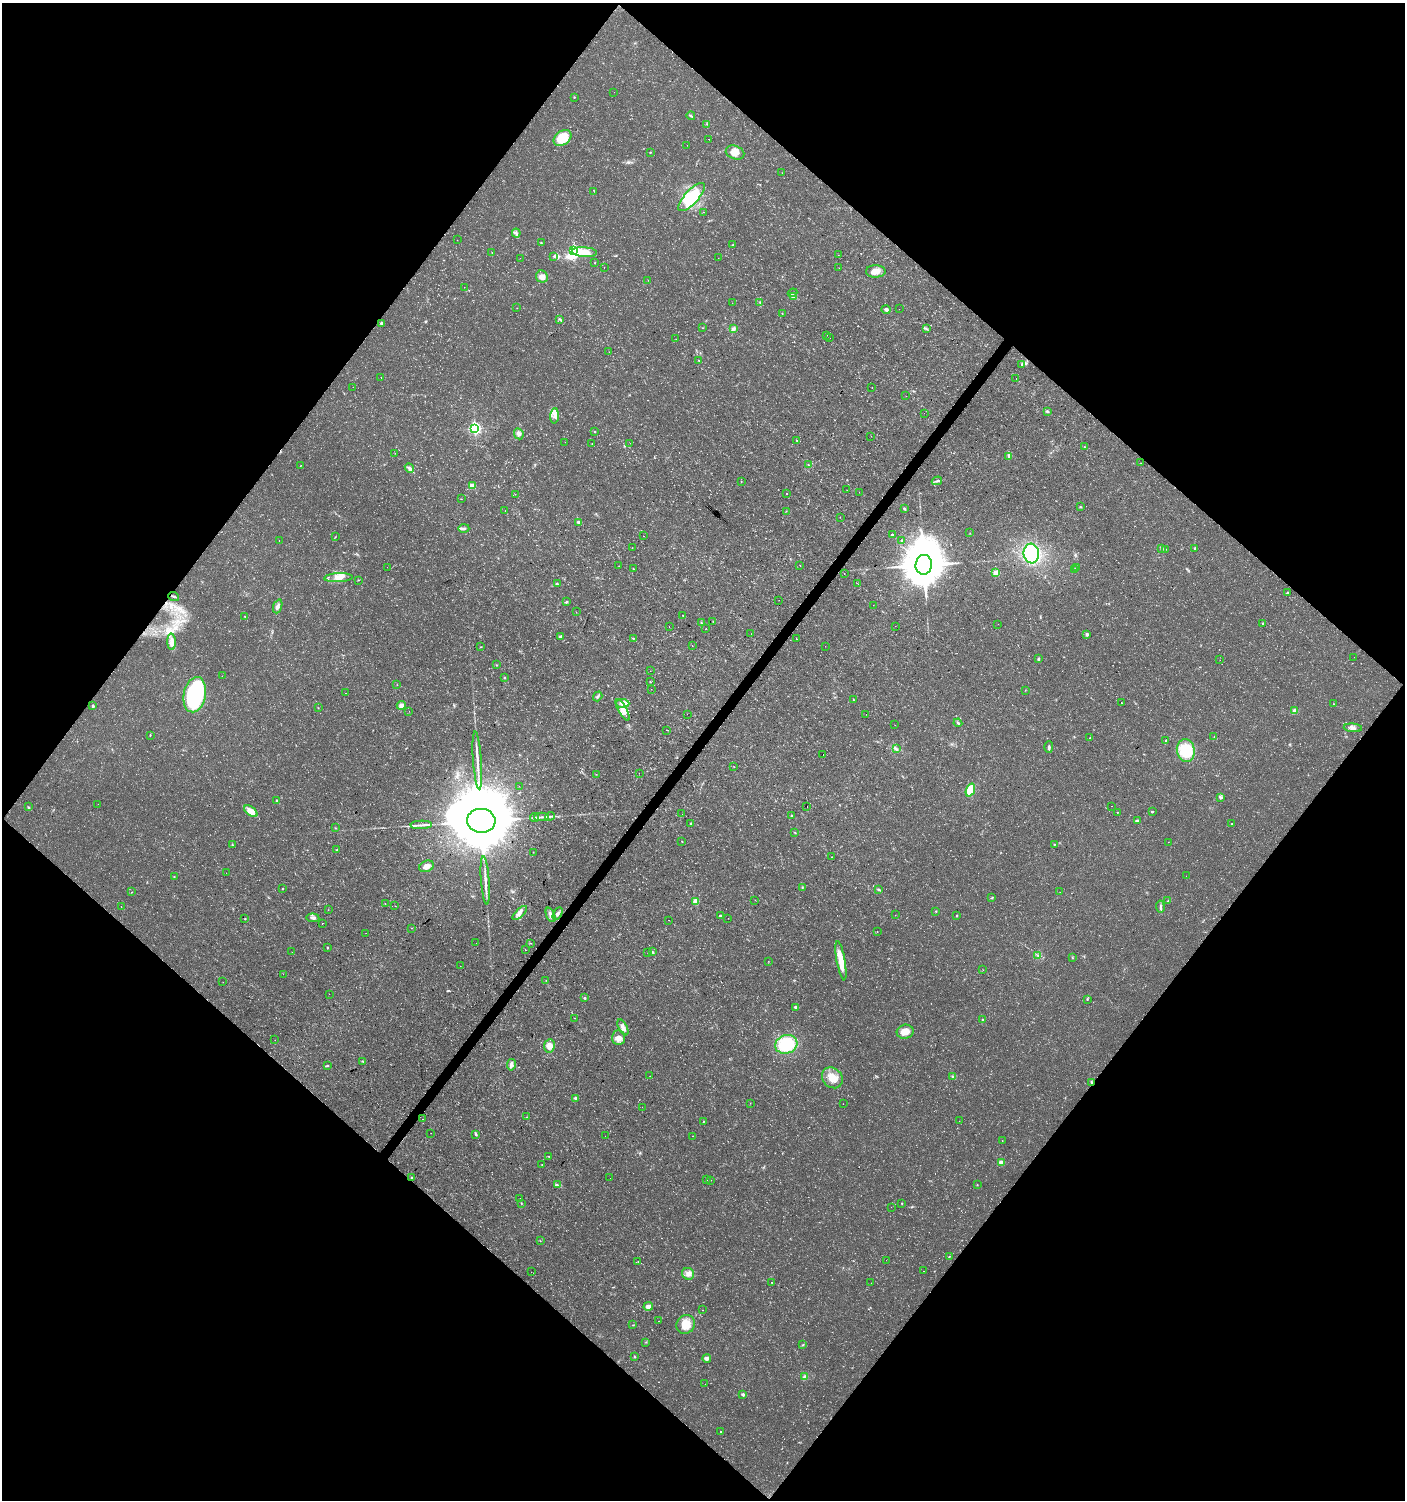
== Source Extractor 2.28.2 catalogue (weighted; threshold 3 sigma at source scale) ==
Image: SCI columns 241-5849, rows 2-5991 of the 6029 x 6004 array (HDU 1 of 3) = the unmasked area's bounding box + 8 px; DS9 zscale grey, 4 x 4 block average (1 PNG px = mean of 4 x 4 image px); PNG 1407 x 1502 px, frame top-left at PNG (2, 3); each listed source drawn as its Kron ellipse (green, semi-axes under 4 px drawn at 4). Shown black and unused: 50% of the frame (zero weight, under 3 of 4 exposures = <1% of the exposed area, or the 3 px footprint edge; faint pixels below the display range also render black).
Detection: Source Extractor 2.28.2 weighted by HDU 2 'WHT'. Background 0.0176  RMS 0.0035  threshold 0.0156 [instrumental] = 3 sigma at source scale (4.5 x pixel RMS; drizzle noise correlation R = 1.50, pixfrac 1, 0.0396/0.0396 arcsec/px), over >= 5 px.
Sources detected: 371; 5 too faint to see at this stretch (4 x 4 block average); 5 inside a brighter object's white glare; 19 cosmic-ray / hot-pixel residue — neither listed nor drawn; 3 coinciding with a brighter row at this scale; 13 inside a brighter listed object's ellipse — not listed separately; the other 326 listed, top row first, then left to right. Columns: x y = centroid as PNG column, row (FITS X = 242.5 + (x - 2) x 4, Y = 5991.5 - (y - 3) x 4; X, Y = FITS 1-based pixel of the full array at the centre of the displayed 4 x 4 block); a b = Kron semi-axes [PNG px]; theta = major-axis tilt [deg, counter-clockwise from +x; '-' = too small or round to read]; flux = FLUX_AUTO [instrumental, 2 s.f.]
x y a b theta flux
614 92 2 2 - 0.36
574 97 2 2 - 1.1
691 116 4 2 - 2.4
707 124 2 2 - 0.84
562 138 10 7 36 59
709 139 2 2 - 0.52
687 145 2 2 - 0.33
650 152 2 2 - 1.7
735 153 9 6 -22 22
782 173 2 2 - 0.34
594 191 2 2 - 0.83
691 197 18 7 48 92
703 212 2 2 - 1.8
516 233 4 3 - 4.4
457 240 2 2 - 0.26
541 243 3 2 - 1
733 245 3 2 - 1.2
574 250 2 2 - 210
492 252 2 2 - 0.58
585 252 12 5 -4 36
838 255 2 2 - 0.4
554 256 2 2 - 1.7
520 258 2 2 - 0.52
718 258 2 2 - 0.61
595 263 2 2 - 1
604 268 2 2 - 2.9
839 268 2 2 - 0.34
876 271 10 6 1 20
542 277 6 6 - 11
648 280 2 2 - 0.43
464 287 2 2 - 0.5
792 293 5 2 - 2.2
793 296 4 2 - 3.9
760 302 2 2 - 1.2
732 303 2 2 - 0.35
517 308 2 2 - 0.37
886 309 5 3 - 5.1
899 309 2 2 - 0.34
782 313 2 2 - 0.78
560 319 4 2 - 2.9
381 323 3 2 - 3.5
702 328 2 2 - 0.76
926 328 3 2 - 1.9
733 329 3 2 - 2.9
827 335 2 2 - 1.3
829 338 2 2 - 2.4
676 339 2 2 - 0.29
609 352 2 2 - 0.29
699 361 2 2 - 1.3
1022 364 2 2 - 1.2
381 377 2 2 - 0.87
1016 379 2 2 - 1.3
353 387 2 2 - 0.38
872 388 2 2 - 0.77
906 396 2 2 - 0.36
1047 411 2 2 - 6.8
924 413 2 2 - 2.2
555 416 8 4 88 11
475 428 2 2 - 490
595 432 2 2 - 1.6
519 434 6 4 -65 7.1
871 436 2 2 - 0.52
797 441 2 2 - 2.4
565 442 2 2 - 0.33
592 443 2 2 - 0.61
630 443 2 2 - 0.69
1085 447 2 2 - 1.5
395 454 2 2 - 0.37
1009 457 2 2 - 0.92
1141 463 2 2 - 0.52
808 464 2 2 - 0.62
301 466 2 2 - 0.54
409 468 5 4 - 6.8
937 481 5 2 - 3.5
741 482 2 2 - 0.67
472 486 4 3 - 18
846 490 2 2 - 0.34
859 492 2 2 - 0.93
515 494 2 2 - 0.37
787 494 2 2 - 0.84
461 499 2 2 - 0.48
1080 507 2 2 - 1.6
904 509 3 2 - 2.9
505 511 2 2 - 0.62
786 511 2 2 - 0.53
840 517 2 2 - 1.9
578 522 3 2 - 4.1
464 528 5 3 - 4.5
970 533 2 2 - 0.56
892 535 2 2 - 5.8
643 536 2 2 - 0.61
335 537 2 2 - 0.92
279 540 2 2 - 0.9
901 540 2 2 - 1.3
632 548 2 2 - 0.35
1195 548 2 2 - 6.6
1162 549 4 2 - 2.4
1165 549 3 2 - 1.1
1031 553 10 7 -83 160
800 565 2 2 - 0.73
924 565 10 8 84 8700
619 566 2 2 - 0.57
387 567 2 2 - 0.28
1076 568 2 2 - 1.7
633 569 2 2 - 1.1
1074 569 3 2 - 1.2
996 573 2 2 - 67
844 574 2 2 - 0.39
338 578 14 4 3 19
358 580 2 2 - 1.2
557 584 2 2 - 1
858 584 2 2 - 0.34
1288 592 2 2 - 0.82
174 596 5 2 - 2.6
779 600 2 2 - 0.69
567 601 3 2 - 2.1
873 605 2 2 - 0.51
278 606 7 3 69 6.6
576 612 2 2 - 0.53
683 615 2 2 - 0.6
245 616 2 2 - 1.1
713 622 3 2 - 1.3
701 623 3 2 - 1.7
1263 623 2 2 - 1.5
998 624 2 2 - 0.39
669 626 2 2 - 0.35
895 626 2 2 - 0.4
706 629 2 2 - 1.3
751 634 2 2 - 0.93
1087 634 3 3 - 3.9
560 637 4 3 - 3.8
633 638 2 2 - 1.3
796 639 2 2 - 1.6
172 642 8 4 -88 11
692 646 2 2 - 1.1
825 646 2 2 - 2.1
481 647 2 2 - 0.78
1354 657 2 2 - 0.48
1038 659 3 2 - 2.2
1220 660 2 2 - 0.83
496 665 2 2 - 1.1
650 671 2 2 - 0.31
222 676 2 2 - 0.27
504 677 3 2 - 1.6
650 682 2 2 - 0.97
397 685 2 2 - 0.48
651 689 2 2 - 0.37
1025 690 2 2 - 0.63
345 693 2 2 - 1.1
195 695 18 11 78 270
598 696 5 3 - 3.5
853 700 2 2 - 1.6
1121 702 2 2 - 1.3
623 703 6 4 -3 19
1334 704 2 2 - 0.87
401 705 4 4 - 9.6
93 706 3 2 - 2.9
318 708 2 2 - 0.97
623 710 12 4 -61 17
409 711 2 2 - 0.28
1295 711 2 2 - 44
687 714 2 2 - 0.45
866 714 2 2 - 0.53
958 723 4 2 - 2.6
895 725 2 2 - 0.31
1353 728 9 3 -5 7.5
666 730 2 2 - 0.53
150 735 2 2 - 1.3
1214 737 2 2 - 0.86
1090 738 2 2 - 1.4
1166 741 2 2 - 1.7
1049 747 6 3 89 4.6
896 749 3 2 - 3.2
1186 751 11 9 -79 70
823 754 2 2 - 2.8
477 761 29 2 -86 20
734 767 2 2 - 0.28
639 773 2 2 - 0.32
596 774 2 2 - 0.52
519 786 2 2 - 0.48
970 790 7 4 70 55
1220 798 3 2 - 2.6
277 801 3 2 - 2.9
98 804 2 2 - 0.25
807 806 2 2 - 12
1111 806 2 2 - 0.35
29 807 3 2 - 1.2
251 811 8 4 -37 26
1152 811 2 2 - 1.8
1117 812 2 2 - 0.87
682 814 2 2 - 0.61
791 815 2 2 - 1.2
550 816 4 2 - 3.1
534 817 4 2 - 2.5
541 817 7 2 1 5.8
481 821 14 12 -3 22000
1137 821 4 2 - 2.6
691 823 2 2 - 1.7
1232 824 2 2 - 3.2
421 825 10 2 2 8.6
335 828 2 2 - 0.67
795 832 2 2 - 1.3
682 841 2 2 - 0.91
1168 842 2 2 - 0.36
1054 844 2 2 - 1.6
233 845 3 2 - 0.99
337 850 3 2 - 3
533 852 2 2 - 0.58
832 857 2 2 - 1.4
426 866 7 5 24 11
226 873 2 2 - 0.26
1186 876 2 2 - 0.79
174 877 4 2 - 1.1
485 880 24 2 -86 18
802 887 3 2 - 1.6
283 888 2 2 - 1.5
879 890 3 2 - 2
132 892 2 2 - 0.51
1060 892 2 2 - 0.37
992 898 4 2 - 1.5
755 900 2 2 - 0.51
696 901 2 2 - 71
1168 901 2 2 - 0.96
385 903 2 2 - 0.74
395 906 2 2 - 0.4
121 907 2 2 - 0.46
1160 907 6 2 -81 4.5
328 910 2 2 - 1
936 911 2 2 - 1.1
520 913 9 4 44 10
558 914 7 3 61 5.7
551 915 7 3 -67 8.9
895 915 2 2 - 0.5
720 916 2 2 - 4.5
957 916 2 2 - 1.4
245 918 2 2 - 0.98
313 918 6 3 -6 6.6
728 918 2 2 - 0.33
668 920 2 2 - 0.38
322 923 2 2 - 3.2
412 928 2 2 - 0.4
877 932 2 2 - 0.45
366 933 2 2 - 0.51
476 943 2 2 - 0.36
530 943 2 2 - 0.85
327 948 3 2 - 1.2
526 950 2 2 - 2.1
652 951 2 2 - 1.1
292 952 2 2 - 1.5
648 953 2 2 - 0.57
1038 955 3 2 - 1.4
1072 957 2 2 - 0.73
768 961 2 2 - 0.51
841 961 20 4 -80 43
460 966 2 2 - 0.38
983 970 2 2 - 0.34
283 974 2 2 - 2.2
546 980 2 2 - 1
223 982 2 2 - 0.33
329 994 2 2 - 0.43
585 998 2 2 - 5.4
1087 999 3 2 - 1.2
795 1007 3 2 - 3.7
574 1018 2 2 - 9.1
982 1019 2 2 - 3.6
623 1027 9 4 -63 12
905 1032 8 7 - 23
618 1038 7 6 - 14
275 1040 2 2 - 0.46
786 1044 11 9 17 110
549 1046 6 5 - 20
363 1061 2 2 - 1.1
328 1065 3 2 - 1.6
511 1065 6 3 80 7.8
650 1076 2 2 - 0.33
953 1077 3 2 - 5.4
832 1078 11 9 -46 31
1091 1082 3 2 - 2.3
575 1098 2 2 - 17
750 1103 2 2 - 0.54
843 1104 2 2 - 0.37
642 1107 2 2 - 0.42
527 1117 3 2 - 1.5
423 1119 2 2 - 0.74
959 1121 2 2 - 0.25
703 1122 3 2 - 1
431 1133 2 2 - 1.3
476 1134 4 2 - 3.1
605 1136 2 2 - 2.3
693 1136 2 2 - 0.36
1002 1141 2 2 - 0.55
548 1156 2 2 - 0.81
1001 1162 4 3 - 5.7
542 1164 2 2 - 1
412 1177 2 2 - 1.1
610 1178 2 2 - 0.5
707 1180 2 2 - 0.73
710 1180 2 2 - 1.8
557 1185 4 2 - 2.7
977 1185 2 2 - 0.65
520 1198 2 2 - 1.3
521 1203 3 2 - 1.2
902 1203 2 2 - 1.2
891 1207 2 2 - 0.32
540 1241 2 2 - 0.64
949 1256 2 2 - 0.95
886 1260 2 2 - 1.3
638 1262 2 2 - 0.98
923 1271 2 2 - 0.67
531 1272 2 2 - 0.32
688 1274 6 5 - 10
772 1282 2 2 - 0.72
871 1283 2 2 - 0.29
648 1306 5 3 - 9.5
703 1310 2 2 - 1.4
659 1321 2 2 - 0.36
686 1324 10 9 - 36
633 1325 2 2 - 0.74
646 1342 2 2 - 0.71
803 1345 3 2 - 1.3
635 1357 3 2 - 1.4
707 1358 4 3 - 8
805 1377 3 3 - 8.5
705 1384 2 2 - 0.29
743 1394 2 2 - 5.2
721 1431 2 2 - 2.3
Overlapping masked pixels (flux is a lower limit): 1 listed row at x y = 1091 1082
Diffuse or blended objects may show on this block-average render without a row.